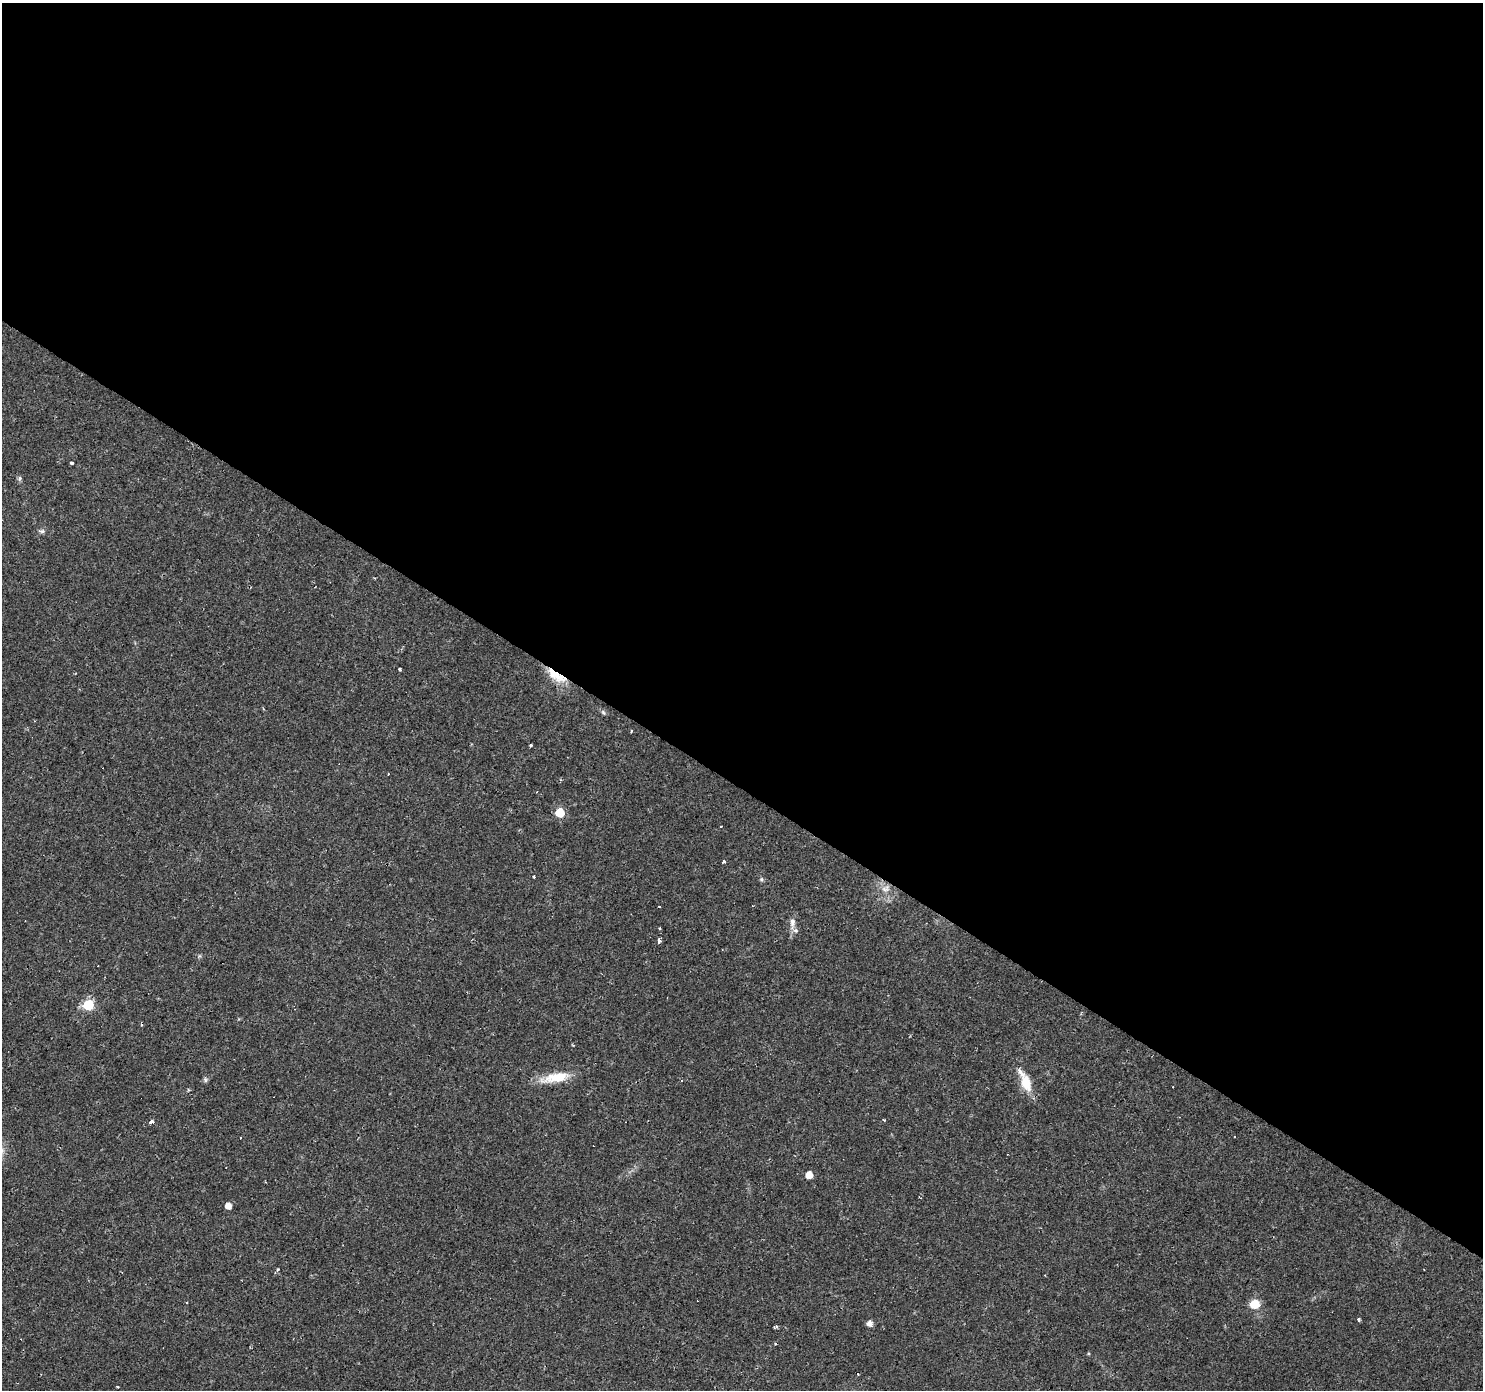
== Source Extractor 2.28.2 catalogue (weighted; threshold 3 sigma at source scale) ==
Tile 3 of 4 x 4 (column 3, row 1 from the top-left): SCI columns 2962-4442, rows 4345-5732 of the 5924 x 5980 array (HDU 1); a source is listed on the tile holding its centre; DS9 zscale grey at full resolution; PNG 1485 x 1392 px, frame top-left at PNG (2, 3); no overlay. Shown black and unused: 57% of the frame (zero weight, under 2 of 3 exposures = <1% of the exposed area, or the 3 px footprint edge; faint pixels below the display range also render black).
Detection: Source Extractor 2.28.2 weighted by HDU 2 'WHT'; one run over the whole footprint, this tile lists its part. Background 0.0235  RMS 0.0031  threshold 0.014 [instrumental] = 3 sigma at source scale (4.5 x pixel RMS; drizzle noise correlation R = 1.50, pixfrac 1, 0.0396/0.0396 arcsec/px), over >= 5 px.
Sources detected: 49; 16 cosmic-ray / hot-pixel residue — not listed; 1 inside a brighter listed object's ellipse — not listed separately; the other 32 listed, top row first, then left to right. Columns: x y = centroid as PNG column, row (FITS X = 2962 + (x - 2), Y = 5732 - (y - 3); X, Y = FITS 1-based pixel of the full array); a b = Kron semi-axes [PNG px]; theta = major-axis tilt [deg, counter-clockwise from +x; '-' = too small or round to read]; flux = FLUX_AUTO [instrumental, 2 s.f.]
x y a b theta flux
71 463 4 3 - 0.79
19 478 7 6 - 0.61
42 531 8 5 -8 0.75
400 669 3 3 - 0.77
556 676 29 10 -33 6.2
603 712 7 4 -46 0.57
632 731 3 2 - 0.49
531 745 3 3 - 0.58
537 792 3 2 - 0.37
560 813 6 6 - 12
724 861 3 3 - 1.1
534 877 3 2 - 0.62
761 879 6 5 - 0.52
885 889 12 9 17 2.2
792 923 18 7 87 2.4
659 941 5 3 - 1
88 1005 6 6 - 21
556 1077 37 11 10 7.8
205 1079 7 5 -80 0.59
1026 1083 22 12 -71 6.2
884 1120 3 3 - 0.42
151 1122 4 3 - 28
1234 1137 3 3 - 0.8
809 1175 5 5 - 3.9
228 1206 5 5 - 2.5
278 1269 6 3 71 0.4
1255 1304 9 8 - 5
1359 1319 4 3 - 0.55
869 1323 5 5 - 2
775 1327 4 3 - 0.64
857 1374 3 3 - 0.76
118 1387 3 3 - 0.33
Overlapping masked pixels (flux is a lower limit): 1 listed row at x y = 556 676